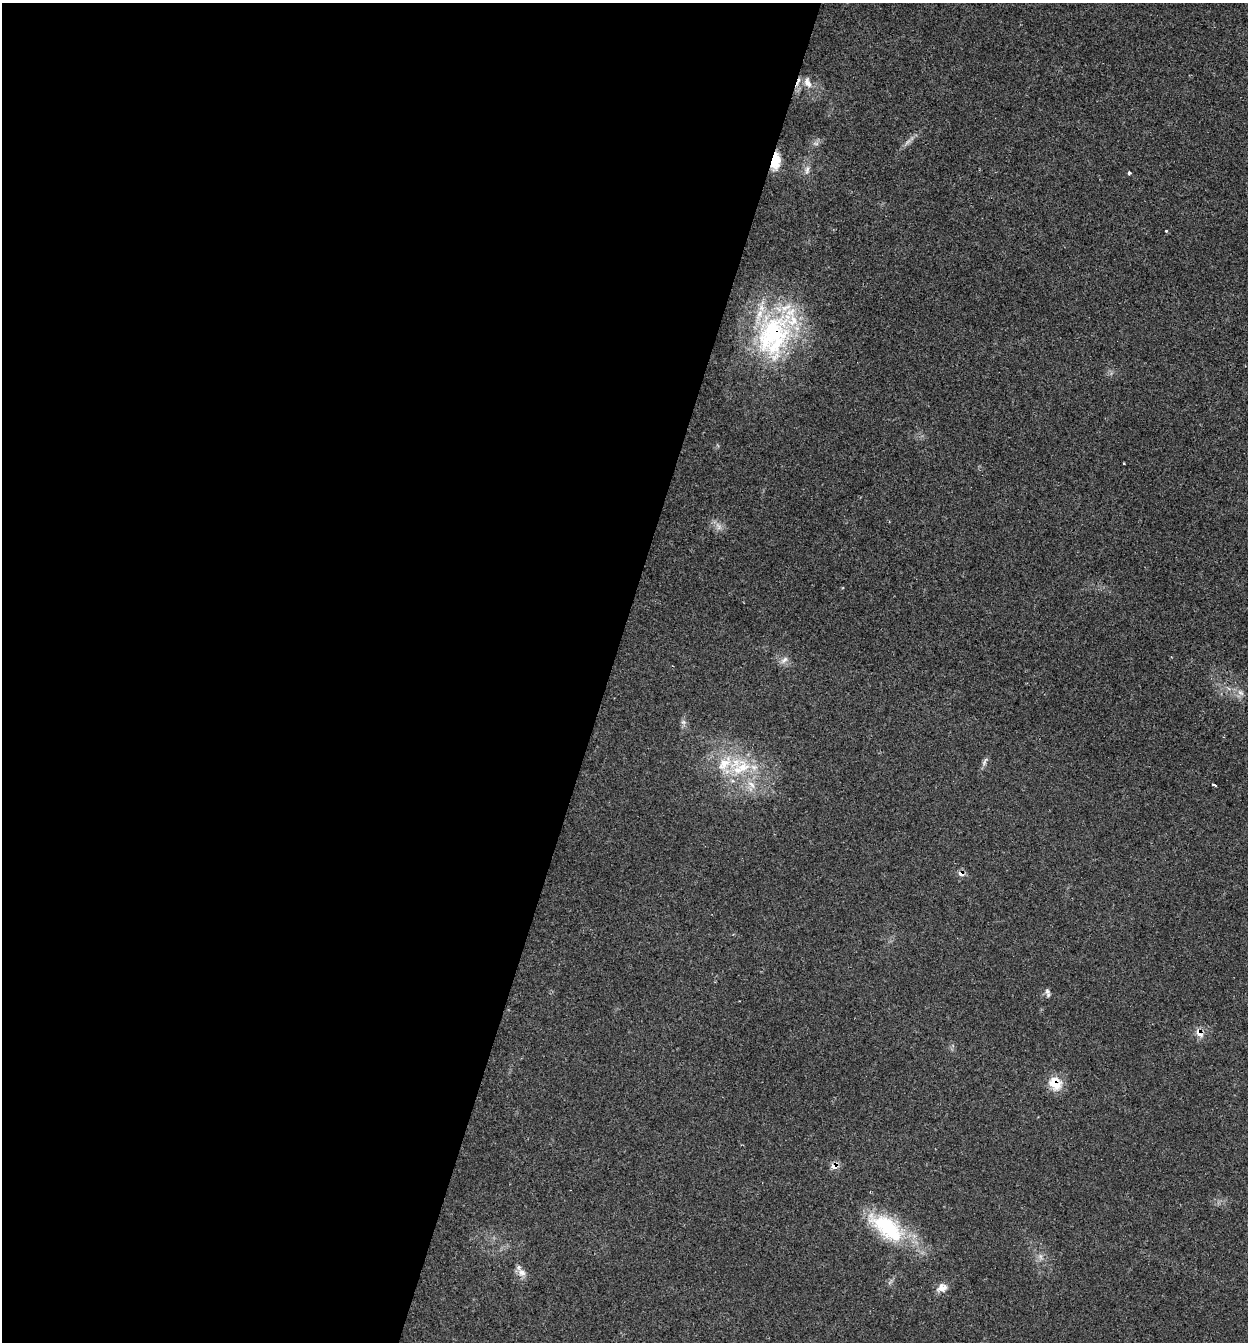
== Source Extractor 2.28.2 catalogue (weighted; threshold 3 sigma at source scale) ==
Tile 5 of 4 x 4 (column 1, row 2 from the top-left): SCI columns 131-1376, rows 2683-4022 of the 5375 x 5361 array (HDU 1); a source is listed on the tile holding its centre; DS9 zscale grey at full resolution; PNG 1250 x 1344 px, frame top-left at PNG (2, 3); no overlay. Shown black and unused: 49% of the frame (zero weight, under 2 of 3 exposures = <1% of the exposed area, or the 3 px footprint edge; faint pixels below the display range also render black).
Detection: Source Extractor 2.28.2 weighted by HDU 2 'WHT'; one run over the whole footprint, this tile lists its part. Background 0.0712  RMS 0.0074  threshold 0.0332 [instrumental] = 3 sigma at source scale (4.5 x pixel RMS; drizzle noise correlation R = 1.50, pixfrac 1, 0.05/0.05 arcsec/px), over >= 5 px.
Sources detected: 30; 1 too faint to see at this stretch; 1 cosmic-ray / hot-pixel residue — not listed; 2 inside a brighter listed object's ellipse — not listed separately; the other 26 listed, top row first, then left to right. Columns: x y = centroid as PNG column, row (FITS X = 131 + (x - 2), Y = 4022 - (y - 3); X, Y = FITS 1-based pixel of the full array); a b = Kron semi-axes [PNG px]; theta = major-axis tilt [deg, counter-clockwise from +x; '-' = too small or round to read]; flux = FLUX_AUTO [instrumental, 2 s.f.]
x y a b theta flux
808 83 16 8 -66 5
816 144 7 4 0 1.6
776 161 19 9 83 13
807 170 11 6 75 2.9
1129 173 4 3 - 1.4
1166 230 3 3 - 1.5
773 336 72 43 68 120
1124 463 3 2 - 0.64
718 527 11 6 -59 3.6
784 660 12 6 46 3.1
1240 693 11 6 -41 3.1
683 722 7 6 - 2
984 763 7 5 48 1.8
743 767 22 18 25 27
751 784 14 7 -41 6.1
1214 785 4 3 - 4.8
961 874 7 7 - 3.6
1047 991 8 7 - 2.4
1199 1033 11 8 -43 6
1055 1083 18 15 -49 13
834 1166 9 8 - 4.9
870 1192 3 3 - 0.52
887 1227 53 24 -36 57
1040 1256 8 5 -59 2.2
522 1273 12 9 -31 4.8
942 1288 14 10 19 5.7
Overlapping masked pixels (flux is a lower limit): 6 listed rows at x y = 776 161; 773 336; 961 874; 1199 1033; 1055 1083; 834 1166